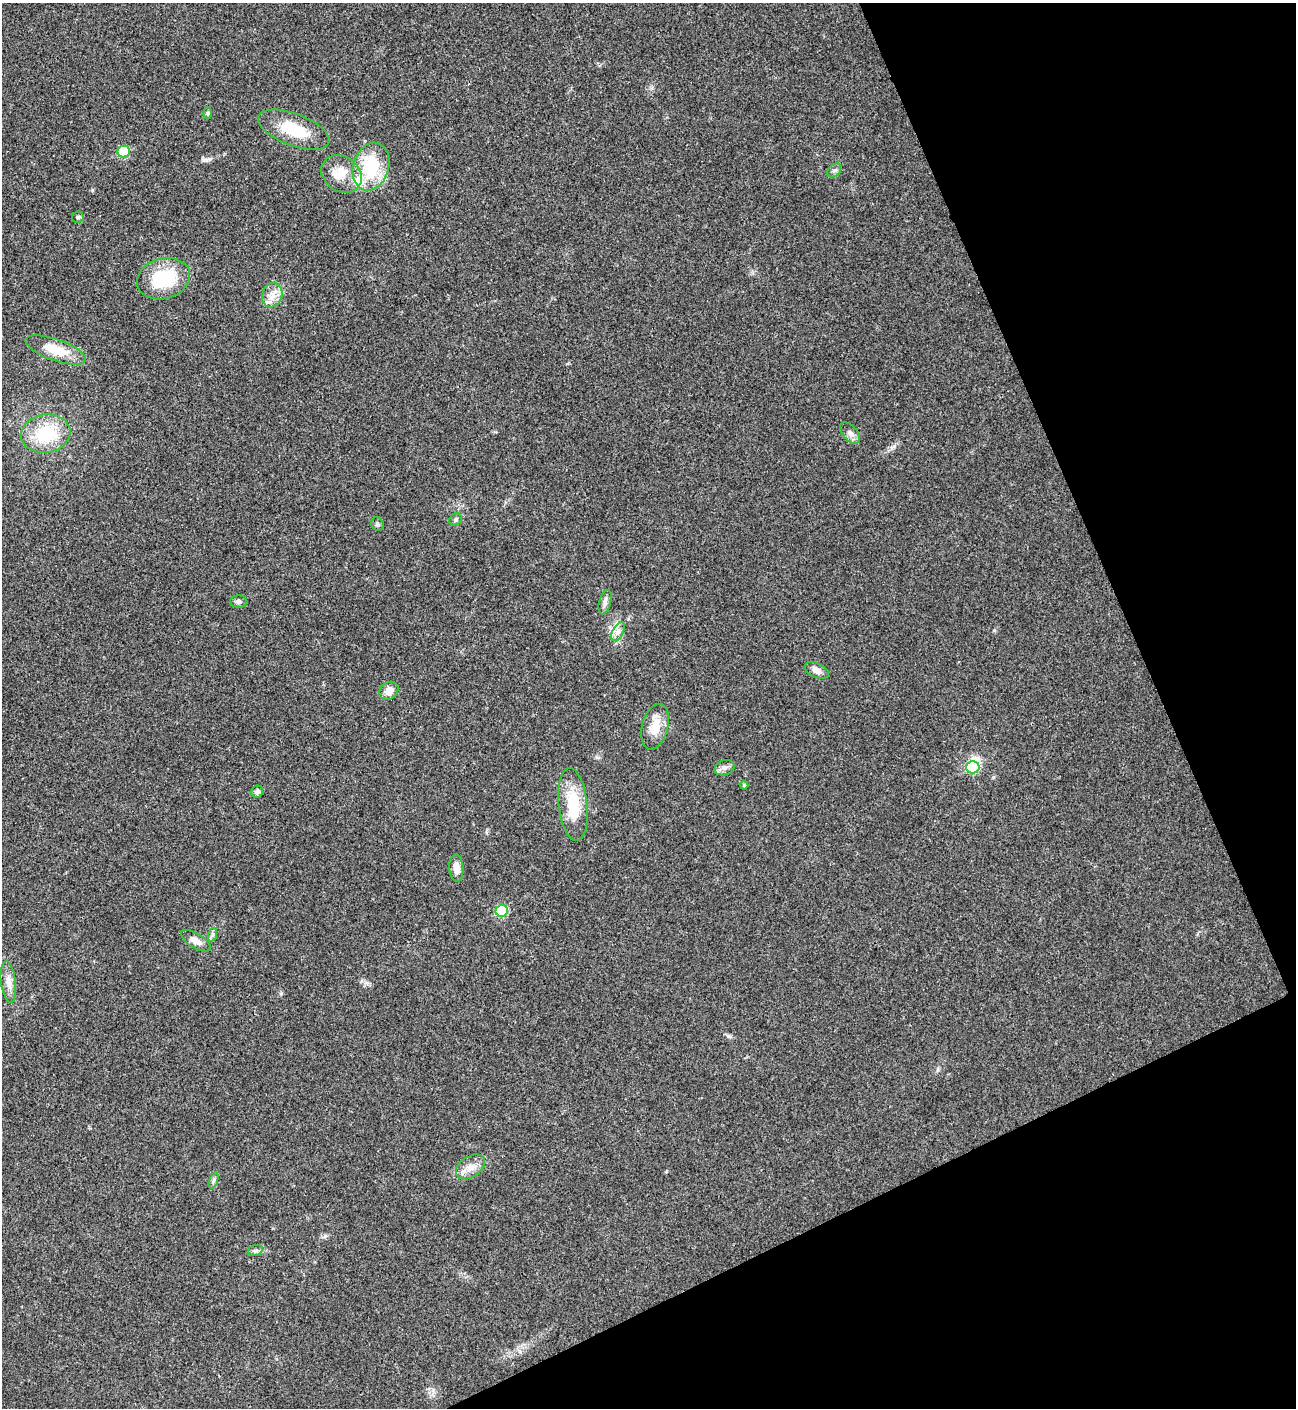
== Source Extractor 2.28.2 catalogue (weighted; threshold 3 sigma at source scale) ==
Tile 12 of 4 x 4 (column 4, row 3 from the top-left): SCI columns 4171-5464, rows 1409-2814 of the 5619 x 5631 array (HDU 1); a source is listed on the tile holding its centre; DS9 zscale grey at full resolution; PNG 1298 x 1410 px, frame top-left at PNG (2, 3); each listed source drawn as its Kron ellipse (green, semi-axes under 4 px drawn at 4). Shown black and unused: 22% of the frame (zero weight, under 3 of 4 exposures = <1% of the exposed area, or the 3 px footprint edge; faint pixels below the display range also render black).
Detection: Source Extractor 2.28.2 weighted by HDU 2 'WHT'; one run over the whole footprint, this tile lists its part. Background 0.0201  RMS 0.0039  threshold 0.0176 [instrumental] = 3 sigma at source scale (4.5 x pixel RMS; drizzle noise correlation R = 1.50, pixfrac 1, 0.05/0.05 arcsec/px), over >= 5 px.
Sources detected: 36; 2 inside a brighter object's white glare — neither listed nor drawn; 1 inside a brighter listed object's ellipse — not listed separately; the other 33 listed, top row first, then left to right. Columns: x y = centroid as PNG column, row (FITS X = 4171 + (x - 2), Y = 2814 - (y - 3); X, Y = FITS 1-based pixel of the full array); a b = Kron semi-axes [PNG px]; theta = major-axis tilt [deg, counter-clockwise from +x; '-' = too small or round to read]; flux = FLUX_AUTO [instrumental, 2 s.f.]
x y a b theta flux
208 113 6 4 90 0.59
294 130 38 16 -21 15
124 152 6 6 - 13
371 167 24 17 72 23
834 170 8 5 45 1
342 174 21 17 -35 8
78 217 6 5 - 0.69
163 279 27 20 17 21
272 295 12 10 71 3.6
56 350 32 10 -20 9.1
850 433 12 7 -49 1.9
46 434 25 19 9 19
456 519 6 5 - 0.75
377 524 7 6 - 0.9
239 602 8 6 -2 1.1
605 602 12 6 74 1.5
618 632 10 5 63 1.8
817 670 13 7 -25 2.2
389 691 10 8 40 3.1
655 727 23 13 75 6.8
973 767 6 6 - 17
724 768 10 7 16 1.7
744 785 4 4 - 0.59
257 792 6 6 - 1.1
573 804 37 14 -84 16
456 868 14 7 -86 3.1
502 911 6 6 - 18
212 935 7 4 71 0.8
196 941 17 7 -31 2.7
8 982 20 7 -83 3.4
470 1167 16 10 34 3.8
214 1180 8 3 71 0.78
255 1251 8 5 16 0.85
Unlisted compact peaks at least as high as the median listed source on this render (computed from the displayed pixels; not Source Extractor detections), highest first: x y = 894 446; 325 1236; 994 630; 728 1036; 206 160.